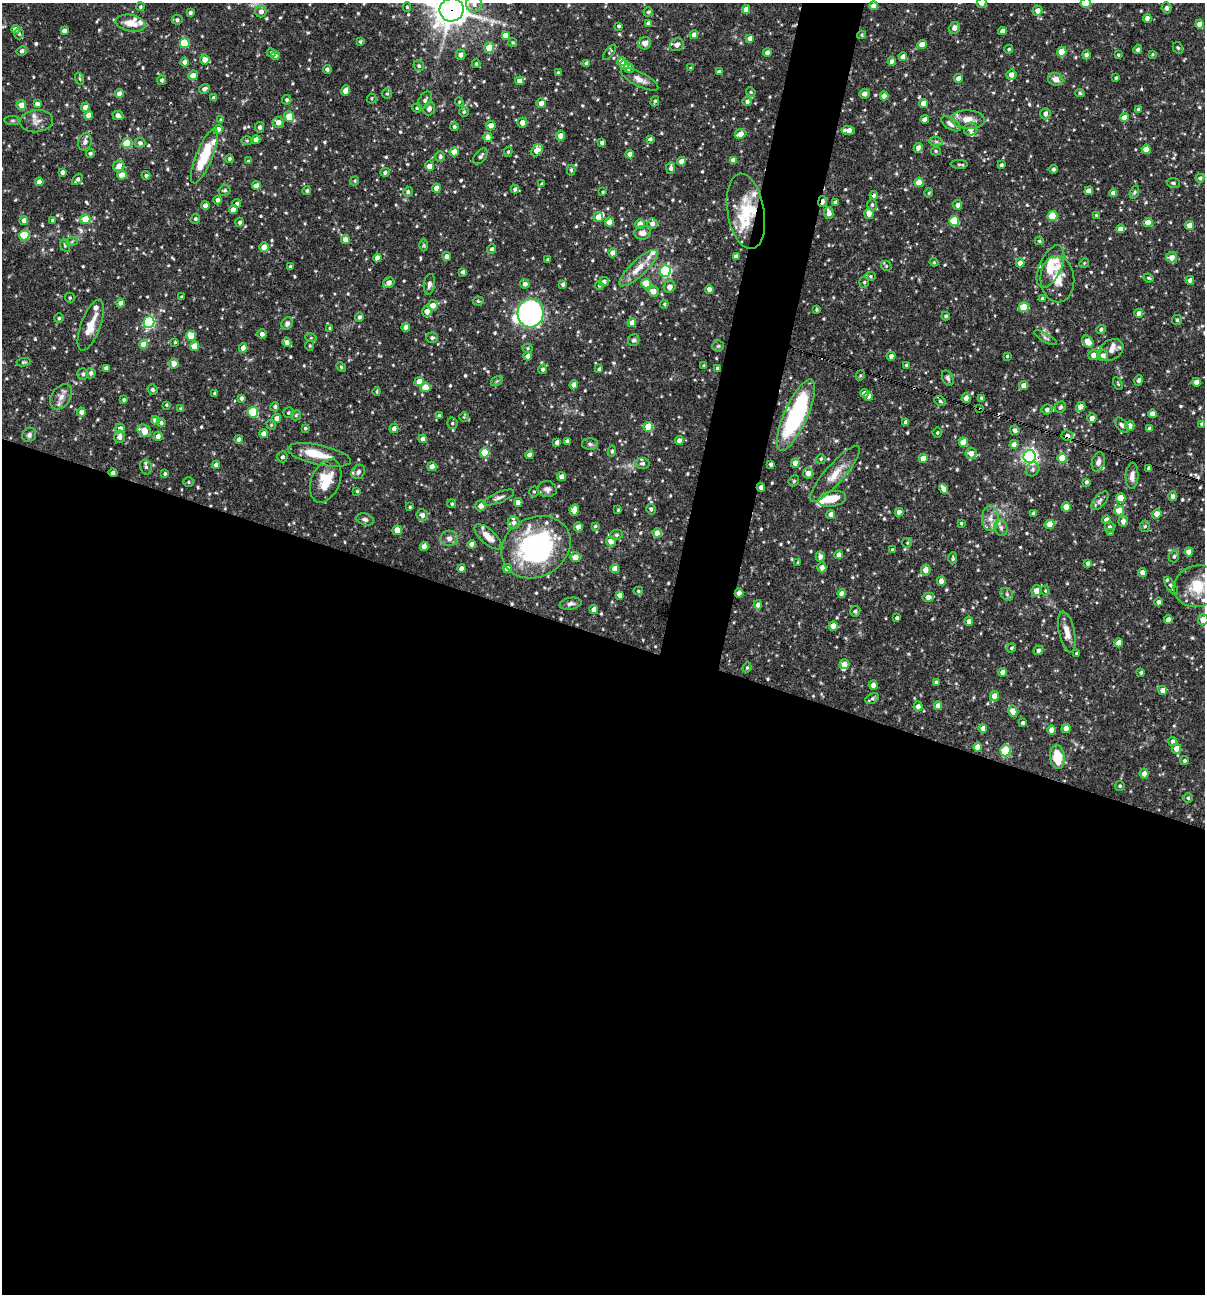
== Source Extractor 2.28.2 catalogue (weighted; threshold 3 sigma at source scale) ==
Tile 14 of 4 x 4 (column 2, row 4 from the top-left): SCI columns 1454-2656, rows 1-1292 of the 5188 x 5168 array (HDU 1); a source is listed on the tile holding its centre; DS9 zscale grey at full resolution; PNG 1207 x 1296 px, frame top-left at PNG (2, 3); each listed source drawn as its Kron ellipse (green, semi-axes under 4 px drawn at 4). Shown black and unused: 54% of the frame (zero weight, under 3 of 4 exposures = <1% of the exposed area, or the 3 px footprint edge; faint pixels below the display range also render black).
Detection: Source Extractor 2.28.2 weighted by HDU 2 'WHT'; one run over the whole footprint, this tile lists its part. Background 0.0837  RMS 0.0038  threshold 0.0172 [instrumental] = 3 sigma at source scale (4.5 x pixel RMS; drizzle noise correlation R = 1.50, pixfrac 1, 0.05/0.05 arcsec/px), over >= 5 px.
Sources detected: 692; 1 inside a brighter object's white glare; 2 cosmic-ray / hot-pixel residue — neither listed nor drawn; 27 inside a brighter listed object's ellipse — not listed separately; of the other 662, all 500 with FLUX_AUTO >= 0.446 (the completeness limit of this list) listed and drawn (162 fainter detections not listed), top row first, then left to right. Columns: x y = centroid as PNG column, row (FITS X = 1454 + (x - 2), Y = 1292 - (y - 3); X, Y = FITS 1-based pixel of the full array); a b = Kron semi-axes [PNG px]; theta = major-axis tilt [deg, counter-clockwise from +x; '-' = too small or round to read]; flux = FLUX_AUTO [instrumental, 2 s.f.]
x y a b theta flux
982 3 5 4 - 2.6
1086 3 5 5 - 12
474 4 8 8 - 2.2
874 6 4 4 - 2.6
140 7 4 4 - 0.53
407 7 5 4 - 0.6
1167 8 5 5 - 1
746 9 4 4 - 2.8
452 10 12 11 - 530
1037 11 5 5 - 2
261 12 6 5 - 2
648 12 5 4 - 0.7
190 13 4 3 - 1
1147 18 4 4 - 1.8
177 20 5 5 - 0.8
130 23 15 8 -12 4.5
648 23 4 4 - 1.9
1200 24 4 4 - 3
619 26 3 3 - 0.64
954 28 6 5 - 2
15 29 4 4 - 2.6
64 31 4 4 - 1.5
1002 31 4 4 - 1.9
19 34 5 4 - 0.72
505 35 4 4 - 2.5
694 35 4 4 - 2.9
862 35 4 4 - 0.46
750 38 4 4 - 2.3
360 42 3 3 - 0.55
513 42 4 4 - 0.46
185 43 5 5 - 14
645 43 6 6 - 3.3
677 45 7 6 - 1.8
922 45 4 4 - 4.4
489 48 5 4 - 7
1178 48 6 5 - 0.63
1009 49 4 4 - 0.57
1138 50 4 4 - 1
22 51 5 4 - 1.2
610 52 9 3 52 0.53
1062 52 5 4 - 8.2
271 53 4 4 - 0.59
767 53 4 4 - 2.1
1152 54 4 3 - 0.5
461 55 5 4 - 1.8
1086 55 4 4 - 1
1118 55 4 3 - 0.5
275 56 4 4 - 0.9
903 57 4 4 - 2.4
205 60 5 4 - 2.7
892 61 4 4 - 2.2
185 62 4 4 - 2.3
622 62 4 4 - 3.4
587 63 4 4 - 1.9
476 64 4 3 - 0.52
624 65 4 4 - 4
419 66 6 5 - 0.82
629 68 5 4 - 0.81
691 68 4 4 - 0.48
327 69 4 4 - 1.2
719 72 4 4 - 1.4
558 73 3 3 - 0.6
193 75 5 4 - 2.8
1011 75 5 5 - 2.1
958 78 4 4 - 2.5
1116 78 3 3 - 0.6
80 79 6 3 -71 0.48
639 79 21 7 -27 2.6
1056 79 8 6 -22 2.8
162 80 4 4 - 0.94
519 81 4 4 - 3
204 89 5 4 - 1.2
346 91 5 4 - 3.6
751 92 5 4 - 0.46
1080 93 5 4 - 0.48
119 94 4 4 - 2.8
387 94 5 5 - 0.57
864 94 5 5 - 1.8
884 96 4 4 - 2.7
214 98 4 4 - 1.4
372 98 5 5 - 0.5
287 100 5 5 - 0.6
425 100 9 6 59 1.2
655 101 5 3 - 0.63
747 101 4 4 - 1.2
459 102 4 4 - 0.45
541 103 5 4 - 2.6
923 103 4 4 - 3.4
37 104 4 4 - 1.8
21 105 5 5 - 3.8
85 107 4 4 - 2.7
417 108 5 4 - 0.59
429 109 7 5 70 1.4
1138 109 3 3 - 0.51
464 112 5 5 - 0.67
1045 114 5 5 - 1.4
88 115 4 4 - 2.5
118 116 5 4 - 2.2
289 116 5 4 - 8.6
1124 118 4 4 - 3.7
925 119 4 4 - 1.6
968 119 17 9 -3 4.3
221 120 4 4 - 0.53
12 121 8 4 0 0.58
36 121 17 11 5 3
278 122 5 5 - 2.8
522 123 5 5 - 2.9
951 124 11 5 -32 2.3
491 126 5 4 - 2.7
260 127 5 4 - 1.1
454 127 4 4 - 0.67
971 129 7 6 - 2.3
218 130 4 4 - 3.4
848 130 7 4 -3 3.2
740 134 6 4 26 3.4
560 136 5 4 - 2.7
488 137 5 4 - 2.7
650 139 4 3 - 0.97
256 140 4 4 - 3.4
247 141 6 4 0 0.46
936 141 7 4 -2 0.76
85 142 9 6 73 1.6
602 142 4 3 - 1.2
127 143 5 5 - 15
140 143 5 5 - 1.1
918 148 5 4 - 2.5
1146 149 4 4 - 4.6
537 150 7 5 51 5.2
936 151 5 4 - 0.55
454 152 4 4 - 4.3
508 152 5 4 - 0.55
90 153 4 4 - 0.72
630 154 4 4 - 2
204 156 29 8 68 13
440 156 5 4 - 0.91
480 156 9 5 52 1.3
229 159 4 4 - 0.74
734 160 4 4 - 2.9
248 161 4 4 - 0.51
681 161 4 4 - 2.8
959 164 8 4 -2 0.63
1001 165 3 3 - 0.61
119 166 6 5 - 2.8
429 166 4 4 - 3.1
671 168 6 4 87 1.3
1053 169 4 4 - 0.94
571 170 5 4 - 0.67
62 172 4 3 - 1.2
385 172 5 4 - 0.91
122 175 5 4 - 4.4
146 175 4 4 - 0.68
1200 178 4 4 - 0.85
77 179 6 4 49 1
355 181 5 4 - 0.47
39 182 4 4 - 2.4
919 182 5 4 - 6.7
1173 183 6 5 - 0.71
542 184 4 4 - 0.63
256 186 4 4 - 2.7
436 188 4 4 - 2.7
515 189 4 4 - 1.1
225 190 6 5 - 0.76
307 191 4 4 - 0.7
1089 191 4 4 - 2.7
408 192 5 4 - 0.83
603 192 3 3 - 0.48
1134 192 7 4 70 0.58
929 193 4 4 - 0.45
1113 193 4 4 - 1.4
874 195 4 4 - 1.1
217 200 4 4 - 1.3
823 202 5 3 - 2.1
835 202 4 4 - 1.3
237 204 4 4 - 0.9
205 205 4 4 - 2.5
872 205 5 5 - 0.67
957 205 5 4 - 1.6
233 210 4 4 - 3.7
746 211 38 18 -80 15
829 213 6 4 -83 2.7
869 214 5 4 - 2.9
1096 215 4 4 - 0.5
1052 216 5 5 - 13
598 217 5 4 - 3.3
85 219 5 5 - 9.6
195 219 5 4 - 0.67
24 220 4 4 - 1.9
52 220 4 4 - 0.47
954 221 5 5 - 16
240 222 4 4 - 0.85
609 222 4 4 - 2.7
1148 222 4 4 - 5.4
640 224 5 4 - 3.4
652 224 5 5 - 1.8
1190 225 4 4 - 2.9
1120 229 4 4 - 2.5
642 233 8 7 - 2.1
24 235 5 5 - 18
345 239 4 4 - 3.4
72 241 6 4 21 0.63
1039 241 4 4 - 0.51
65 245 6 5 - 0.66
424 245 6 4 90 0.53
264 247 5 4 - 4.7
492 249 5 4 - 0.91
613 253 4 4 - 3.2
736 256 4 4 - 1.6
447 257 4 4 - 2.1
1172 257 5 5 - 2.7
377 258 4 4 - 2.6
548 259 3 3 - 0.59
934 262 4 4 - 0.45
1020 263 4 4 - 2.8
1084 263 5 4 - 0.47
886 266 5 4 - 0.51
291 267 4 3 - 0.83
1051 267 23 11 66 8.6
639 268 25 8 43 5.7
665 271 6 5 - 47
463 272 4 4 - 1.2
870 276 5 4 - 0.54
1148 278 5 3 - 0.48
1057 279 23 17 -86 6.6
1190 280 4 4 - 1.5
604 282 5 4 - 1.5
864 282 5 5 - 0.6
389 283 6 5 - 2.2
646 283 5 4 - 11
429 284 10 5 82 1.3
525 284 5 4 - 1.4
563 284 4 4 - 1.1
599 285 4 4 - 0.51
670 287 6 5 - 1.7
709 289 5 4 - 1.7
653 291 5 5 - 3.6
182 297 3 3 - 0.45
70 298 5 4 - 0.63
1042 299 4 4 - 0.85
478 301 5 4 - 0.56
120 303 4 4 - 1.8
664 304 4 4 - 0.53
433 305 5 5 - 2.9
1024 307 5 5 - 13
817 310 3 3 - 0.5
427 311 5 4 - 3
530 313 14 13 - 96
1139 313 4 4 - 1.4
946 316 4 3 - 0.62
359 317 5 4 - 0.99
59 318 4 4 - 0.65
1177 320 5 5 - 0.56
149 322 6 5 - 42
632 323 4 4 - 3.3
287 324 7 5 55 1.2
91 325 27 9 69 5.7
406 327 4 4 - 2.1
330 328 4 3 - 0.62
1101 330 5 4 - 0.88
262 334 5 4 - 1.4
191 336 5 4 - 8
311 338 6 4 -17 0.45
432 338 6 5 - 0.79
1045 338 13 4 -30 1
634 340 6 5 - 0.77
175 342 4 4 - 0.47
287 342 5 4 - 1.9
1088 342 6 5 - 4.5
144 344 4 4 - 5.8
194 346 5 4 - 5.7
310 346 5 4 - 0.48
718 346 6 5 - 0.6
243 348 4 4 - 2.8
528 348 5 4 - 0.49
1111 350 13 10 34 2.7
1093 355 5 5 - 2.5
528 356 4 4 - 2.2
891 356 4 4 - 1.4
1007 356 3 3 - 0.45
1103 356 5 5 - 2.9
24 362 7 4 8 0.53
174 364 5 5 - 3
906 365 3 3 - 0.62
704 366 4 4 - 0.81
341 367 5 4 - 0.46
106 368 4 4 - 1.2
717 368 3 3 - 0.63
542 369 4 4 - 0.93
599 369 4 3 - 0.62
91 373 5 4 - 1.2
83 374 6 5 - 0.98
860 375 5 4 - 0.49
948 378 8 5 -64 1.2
1139 380 5 4 - 1
497 381 7 4 33 0.58
419 382 5 4 - 4.7
1196 382 4 4 - 2.4
1118 384 7 3 -63 0.49
574 385 4 4 - 2.6
1024 386 4 4 - 2.7
425 387 5 4 - 5.7
152 390 5 4 - 0.78
377 391 4 3 - 0.46
214 393 3 3 - 0.58
864 393 4 4 - 2.9
869 396 4 4 - 2.6
61 397 14 9 56 2.9
241 398 4 3 - 0.93
966 398 5 4 - 2.6
981 398 4 4 - 0.53
124 400 4 4 - 0.58
940 401 6 5 - 0.69
166 405 4 3 - 0.45
275 407 4 4 - 0.81
1060 407 6 5 - 0.65
1081 407 5 4 - 3
181 409 4 4 - 0.64
980 409 3 3 - 0.63
1047 409 5 5 - 1.3
81 412 4 4 - 2
253 412 5 5 - 22
288 413 5 5 - 0.61
1153 414 4 4 - 2.7
296 415 5 4 - 0.53
439 415 4 4 - 0.49
796 415 39 11 66 51
464 417 4 4 - 0.48
277 418 4 4 - 2
1092 418 5 4 - 2.5
155 420 4 4 - 2.9
906 422 4 4 - 1.3
161 423 4 4 - 0.84
452 423 6 5 - 0.67
1202 424 4 3 - 0.84
271 425 5 4 - 0.51
1122 425 9 5 -49 1.1
1130 426 5 4 - 3.1
648 427 5 4 - 11
120 428 5 4 - 1.5
305 428 3 3 - 0.54
394 428 5 4 - 1.7
1150 429 4 4 - 1.5
1015 430 5 4 - 1.3
144 431 7 5 -37 5.6
937 433 5 5 - 0.56
264 434 4 4 - 2.5
29 435 7 7 - 1.3
158 436 4 4 - 2
1067 436 6 5 - 1.5
119 437 6 5 - 2.2
238 439 4 4 - 1.4
423 439 4 4 - 2.1
567 441 4 4 - 1.4
679 441 4 4 - 2.2
557 442 4 4 - 1.7
963 442 4 4 - 6.2
590 444 8 6 -2 0.93
1014 444 4 4 - 2.7
612 451 5 4 - 0.78
485 453 5 4 - 10
971 453 6 5 - 2.5
319 455 32 10 -12 6.7
529 455 4 4 - 2.1
1030 456 6 6 - 110
282 457 5 5 - 1
923 458 4 4 - 4.1
1062 458 4 4 - 6.7
821 459 5 4 - 0.61
1098 462 10 6 75 1.5
642 463 7 5 -8 0.96
795 463 5 4 - 2.9
771 464 4 3 - 0.97
216 465 4 4 - 1.9
432 466 4 4 - 2.6
146 467 7 5 -75 1.1
1149 468 4 4 - 1.1
1033 469 7 6 - 1.2
358 472 8 6 51 1.6
113 473 4 3 - 2
808 473 5 5 - 2.9
165 474 4 3 - 0.62
835 474 36 9 49 6.1
1132 476 13 6 87 2.1
562 477 4 4 - 2.4
326 481 23 14 67 9.9
794 481 6 5 - 0.6
189 482 5 4 - 0.49
1086 482 4 3 - 0.88
761 487 4 4 - 1.6
547 489 9 8 - 1.8
944 489 5 4 - 2.8
357 491 4 4 - 0.45
534 492 5 4 - 0.48
1173 496 5 4 - 1.4
499 498 16 5 23 1.6
1121 498 5 4 - 5.9
832 499 14 7 11 6.2
1100 501 11 5 50 1.2
518 502 4 4 - 2.5
452 504 4 4 - 0.49
481 506 5 5 - 2.6
410 507 4 3 - 0.48
1066 507 4 4 - 4.6
651 509 5 4 - 0.79
574 510 6 4 76 3.3
618 510 3 3 - 0.47
1119 510 5 4 - 7.3
899 512 4 4 - 2.3
1034 513 4 4 - 0.85
831 514 4 4 - 2.3
1157 514 5 4 - 2.8
422 515 6 5 - 1.7
990 518 13 8 -90 3.2
365 519 9 5 -19 1.1
1107 520 4 4 - 2.6
1123 521 5 4 - 1.6
514 523 6 6 - 1.3
961 523 3 3 - 0.45
1050 524 5 4 - 7.3
595 526 3 3 - 0.49
1145 526 6 5 - 0.64
578 527 4 4 - 2.3
1110 527 6 5 - 1.1
1001 528 8 6 -74 1.3
397 530 5 4 - 3.5
657 533 4 4 - 3.2
1110 533 4 3 - 0.62
616 535 6 5 - 0.72
488 537 17 7 -42 4.3
449 538 8 7 - 1.8
611 541 5 5 - 3
907 543 5 5 - 0.48
472 544 4 4 - 2
424 546 5 4 - 3.2
536 547 36 29 29 61
892 550 4 4 - 0.74
1189 552 4 4 - 3.5
839 555 4 4 - 2.4
1174 556 6 5 - 0.78
575 557 5 5 - 3.4
820 557 5 4 - 1.5
953 558 6 4 88 0.54
798 563 4 3 - 0.48
1088 563 4 4 - 0.97
822 567 5 4 - 1.9
462 568 4 4 - 2.4
507 568 4 4 - 2.6
615 569 4 4 - 4.6
926 570 5 5 - 2.8
1142 573 4 4 - 3.3
941 581 4 4 - 3.3
1171 586 10 4 -56 0.84
1197 586 23 20 17 11
638 591 5 4 - 0.53
1036 591 5 5 - 3.1
1045 591 5 4 - 0.46
739 593 4 4 - 2.5
842 593 4 4 - 2.1
1007 594 7 5 -46 0.89
620 595 4 4 - 2.2
928 597 6 4 12 2.9
1158 602 4 4 - 1.2
571 604 11 6 10 1.3
758 605 4 4 - 1.3
594 609 4 4 - 2.7
855 611 5 5 - 0.91
897 618 4 3 - 0.68
1168 620 4 4 - 2.5
1203 620 5 5 - 5
969 621 4 4 - 1.8
833 626 4 4 - 4.2
1067 632 21 8 -77 3.8
1119 643 4 4 - 2.9
1011 648 5 4 - 0.59
1038 650 5 4 - 1
1077 653 4 3 - 0.46
844 664 5 5 - 2.9
747 668 5 3 - 0.47
1003 672 4 4 - 2.4
1141 672 3 3 - 0.65
936 682 4 3 - 0.79
873 685 4 4 - 2.6
1163 690 4 4 - 2.7
994 696 5 4 - 3.4
872 699 7 4 28 0.74
918 706 5 4 - 1.8
938 706 4 4 - 2
1013 711 5 4 - 4.2
1022 723 4 3 - 0.91
983 728 4 4 - 2.6
1066 728 4 4 - 3.1
1052 730 4 4 - 3.8
1173 741 4 4 - 1.3
978 747 4 4 - 4.5
1176 748 5 5 - 3.2
1005 751 5 5 - 19
1057 757 12 7 -85 8.9
1184 761 4 4 - 0.84
1144 773 5 4 - 2
1120 786 5 4 - 0.57
1188 798 5 5 - 0.63
Overlapping masked pixels (flux is a lower limit): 12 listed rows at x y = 452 10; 118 116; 874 195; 823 202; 746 211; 980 409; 1067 436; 1030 456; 1149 468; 113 473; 761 487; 739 593
Isophote crosses this tile's border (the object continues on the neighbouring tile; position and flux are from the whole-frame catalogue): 6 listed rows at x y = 982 3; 1086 3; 474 4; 452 10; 1197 586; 1203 620